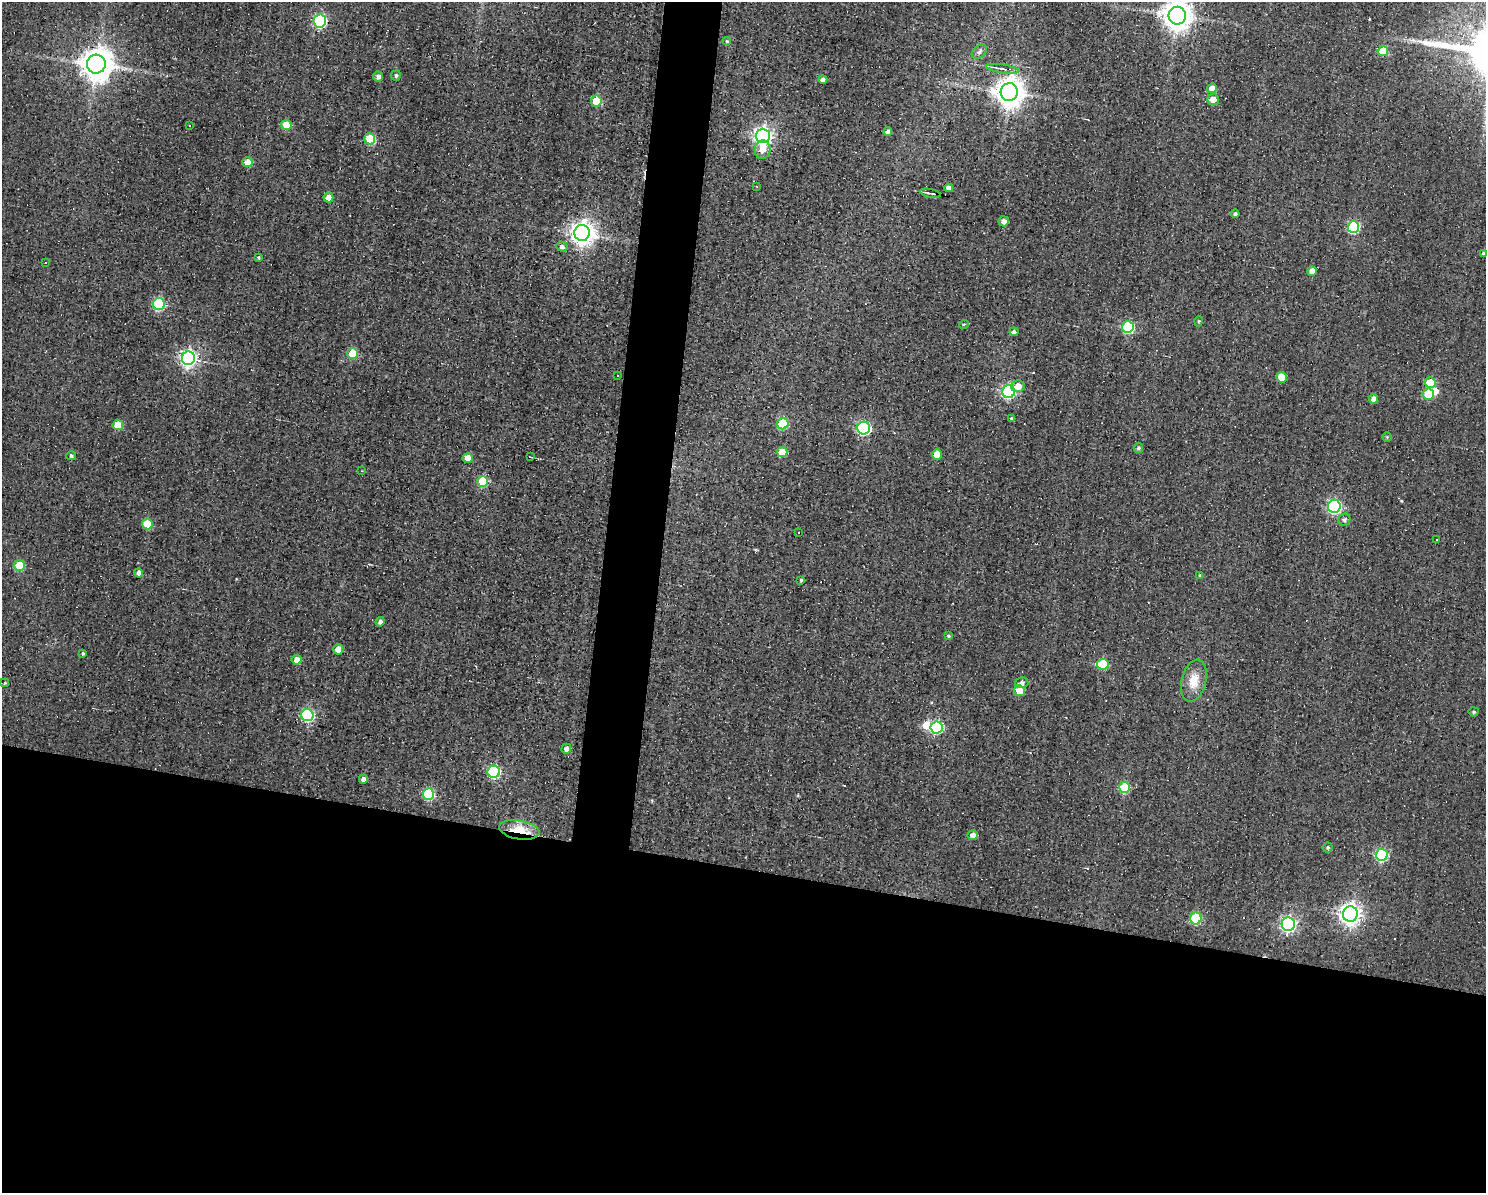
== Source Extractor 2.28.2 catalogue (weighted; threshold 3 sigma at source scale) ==
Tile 11 of 3 x 4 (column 2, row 4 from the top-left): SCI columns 1592-3075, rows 1-1191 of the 4781 x 4763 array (HDU 1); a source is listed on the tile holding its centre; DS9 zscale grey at full resolution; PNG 1488 x 1195 px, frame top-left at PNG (2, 2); each listed source drawn as its Kron ellipse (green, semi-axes under 4 px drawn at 4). Shown black and unused: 30% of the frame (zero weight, under 3 of 4 exposures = <1% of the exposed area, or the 3 px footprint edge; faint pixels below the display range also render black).
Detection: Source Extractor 2.28.2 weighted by HDU 2 'WHT'; one run over the whole footprint, this tile lists its part. Background 0.0821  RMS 0.032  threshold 0.142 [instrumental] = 3 sigma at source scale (4.5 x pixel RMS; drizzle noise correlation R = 1.50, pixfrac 1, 0.05/0.05 arcsec/px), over >= 5 px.
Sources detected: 110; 2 inside a brighter object's white glare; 13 cosmic-ray / hot-pixel residue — neither listed nor drawn; the other 95 listed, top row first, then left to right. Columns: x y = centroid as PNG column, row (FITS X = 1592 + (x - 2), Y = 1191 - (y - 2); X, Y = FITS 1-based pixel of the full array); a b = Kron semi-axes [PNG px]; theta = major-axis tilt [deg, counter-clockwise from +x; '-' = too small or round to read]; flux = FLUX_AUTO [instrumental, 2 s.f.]
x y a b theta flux
1177 16 9 8 - 3900
320 21 6 6 - 390
727 41 4 3 - 3.6
1383 51 5 5 - 76
979 52 8 6 40 9.5
96 64 9 9 - 5500
1003 69 17 4 -9 14
396 75 5 5 - 7
378 77 5 5 - 14
823 79 4 4 - 14
1212 88 5 5 - 27
1009 92 9 8 - 4100
1213 99 6 5 - 28
596 101 5 5 - 100
286 125 5 5 - 69
189 126 3 3 - 12
888 132 4 4 - 15
763 136 7 7 - 1200
370 139 5 5 - 120
763 150 9 8 - 29
247 162 5 5 - 41
757 186 3 2 - 4.9
949 188 4 4 - 15
930 193 10 2 -11 7.4
328 198 5 5 - 34
1235 214 4 4 - 7.1
1004 221 5 5 - 15
1353 227 6 5 - 270
582 233 8 8 - 2500
562 246 6 5 - 11
1483 254 4 3 - 4.2
258 257 3 3 - 4.4
46 263 3 2 - 3.1
1312 271 5 4 - 23
159 304 6 6 - 290
1199 321 5 3 - 2.8
964 324 5 3 - 2.8
1128 327 6 6 - 270
1014 332 4 4 - 8
353 354 5 5 - 82
188 358 7 6 - 1100
617 375 2 2 - 2.3
1282 377 5 5 - 66
1430 383 5 5 - 76
1018 386 7 6 - 29
1009 392 6 6 - 510
1428 394 5 5 - 110
1374 399 4 4 - 21
1011 418 4 3 - 3.9
783 424 5 5 - 170
118 425 5 5 - 66
864 428 6 6 - 450
1387 437 4 4 - 3.4
1139 448 5 4 - 8.1
782 452 5 5 - 58
937 455 5 5 - 56
71 456 5 4 - 6.7
530 457 3 2 - 3
468 458 5 5 - 37
362 471 2 2 - 2.8
483 482 5 5 - 130
1334 506 6 6 - 430
1344 520 6 5 - 7.1
147 524 5 5 - 86
798 533 3 3 - 14
1437 540 3 2 - 3.1
19 566 5 5 - 90
139 573 4 4 - 15
1200 575 4 4 - 4.4
801 580 4 3 - 5.3
380 622 5 4 - 10
948 636 4 3 - 4.6
338 649 5 5 - 43
83 653 4 3 - 4.9
297 660 5 5 - 29
1103 664 6 5 - 150
1194 681 21 12 77 54
5 683 4 3 - 3.7
1022 683 7 5 13 10
1019 691 5 5 - 41
1474 712 5 4 - 5
307 715 6 6 - 360
936 727 6 6 - 310
566 749 5 4 - 13
494 772 6 6 - 310
363 779 4 4 - 18
1125 787 5 5 - 160
428 794 6 5 - 220
519 830 20 9 -10 77
973 835 5 4 - 16
1328 847 5 5 - 5.3
1382 855 6 6 - 300
1350 914 8 7 - 1900
1196 918 6 5 - 180
1288 924 7 6 - 730
Overlapping masked pixels (flux is a lower limit): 1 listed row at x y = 519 830
Isophote crosses this tile's border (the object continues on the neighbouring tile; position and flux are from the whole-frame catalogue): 1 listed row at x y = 1177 16